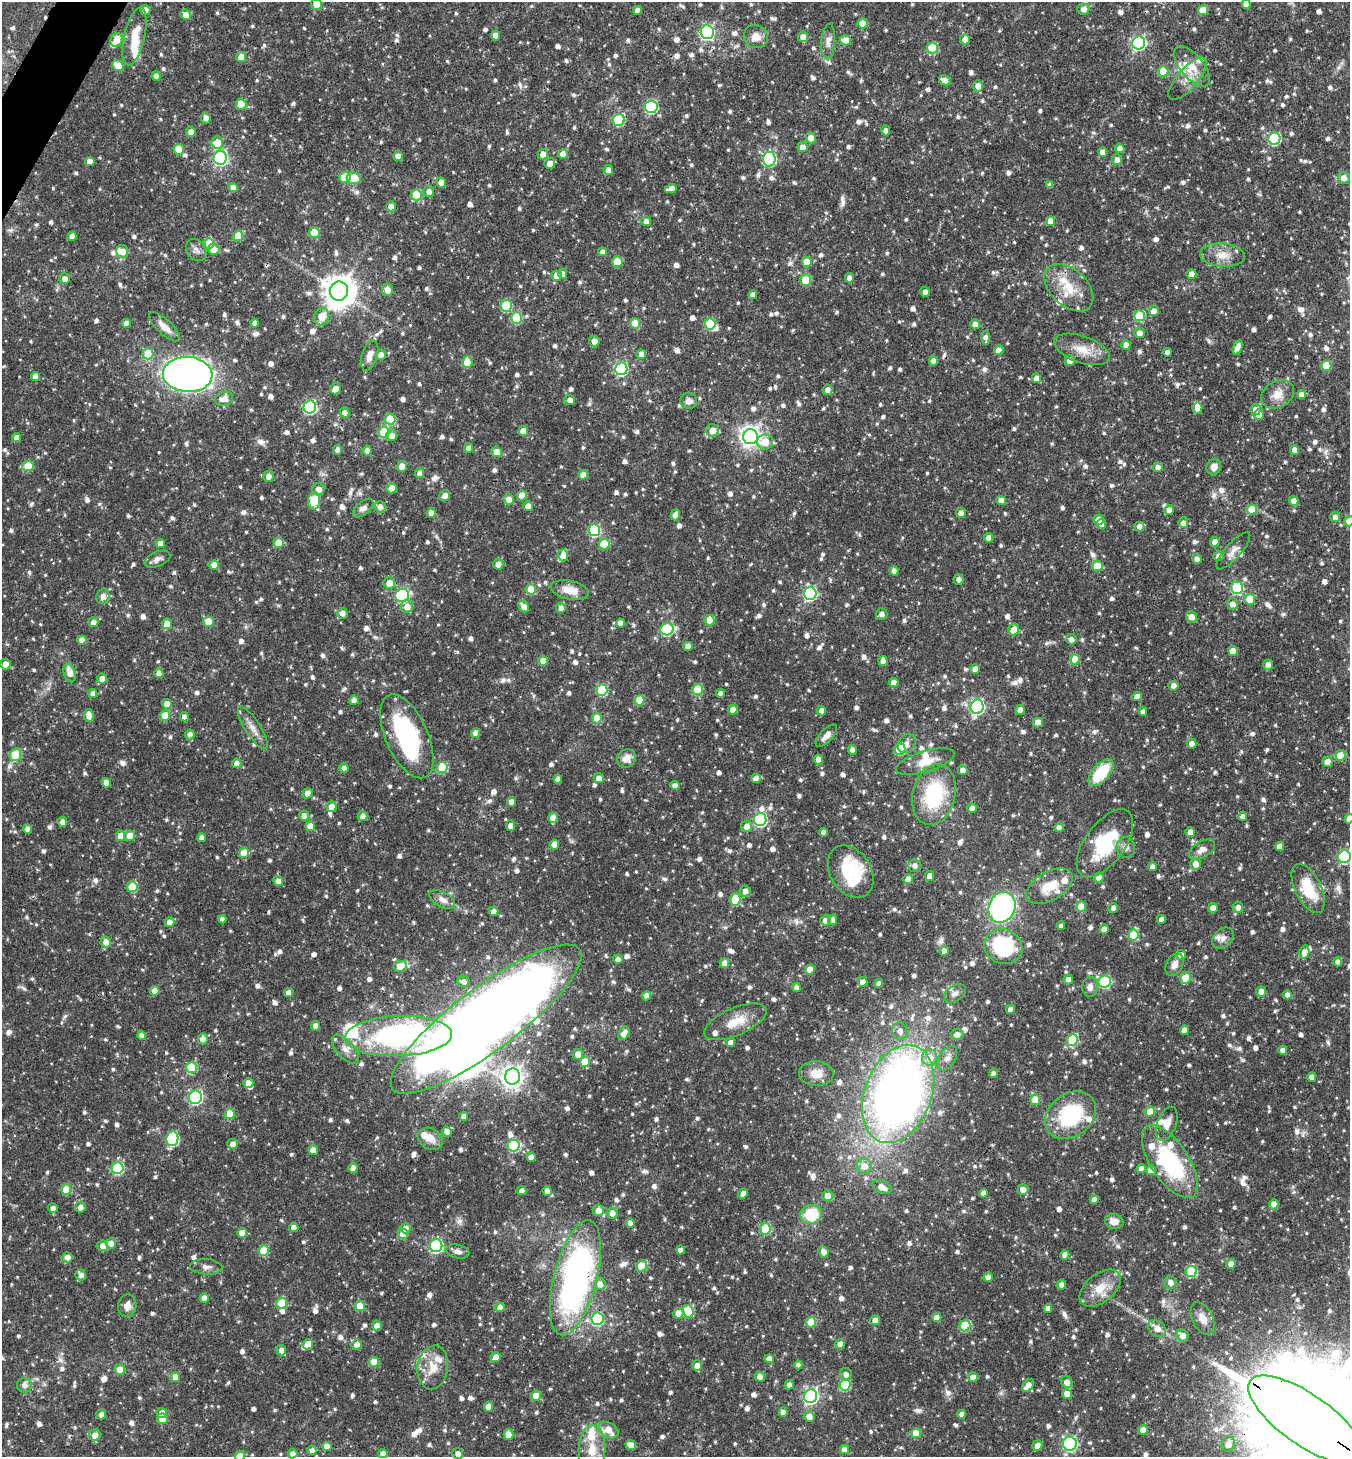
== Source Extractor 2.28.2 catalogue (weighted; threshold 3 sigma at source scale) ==
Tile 11 of 4 x 4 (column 3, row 3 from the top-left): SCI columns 2849-4196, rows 1462-2916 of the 5834 x 5828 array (HDU 1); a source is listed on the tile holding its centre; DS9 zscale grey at full resolution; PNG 1352 x 1459 px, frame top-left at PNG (2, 2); each listed source drawn as its Kron ellipse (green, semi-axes under 4 px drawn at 4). Shown black and unused: <1% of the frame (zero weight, under 3 of 4 exposures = <1% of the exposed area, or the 3 px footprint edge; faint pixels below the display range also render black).
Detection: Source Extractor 2.28.2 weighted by HDU 2 'WHT'; one run over the whole footprint, this tile lists its part. Background 0.0593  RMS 0.0034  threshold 0.0151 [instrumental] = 3 sigma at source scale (4.5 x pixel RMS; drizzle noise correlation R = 1.50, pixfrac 1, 0.05/0.05 arcsec/px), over >= 5 px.
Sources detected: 1366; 6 inside a brighter object's white glare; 5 cosmic-ray / hot-pixel residue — neither listed nor drawn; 43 inside a brighter listed object's ellipse — not listed separately; of the other 1312, all 500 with FLUX_AUTO >= 1.68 (the completeness limit of this list) listed and drawn (812 fainter detections not listed), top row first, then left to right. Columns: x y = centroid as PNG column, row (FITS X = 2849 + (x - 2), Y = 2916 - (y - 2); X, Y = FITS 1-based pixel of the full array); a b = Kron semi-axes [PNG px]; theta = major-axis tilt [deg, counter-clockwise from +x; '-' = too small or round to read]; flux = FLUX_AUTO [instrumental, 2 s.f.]
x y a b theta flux
317 4 6 5 - 5.9
1246 4 5 4 - 2.7
1083 9 6 5 - 1.7
145 10 5 5 - 3.6
637 10 4 4 - 2
1203 10 5 5 - 4.9
186 15 5 5 - 2.9
863 23 5 5 - 6.9
707 32 7 6 - 65
495 35 5 4 - 2.7
134 36 29 10 77 7
756 36 12 11 - 3.6
803 37 5 5 - 2.6
965 39 5 5 - 2.8
116 40 7 6 - 4.3
846 40 6 5 - 4.5
828 42 18 7 86 2.1
1139 43 6 6 - 70
932 48 5 5 - 17
241 57 5 5 - 4.8
118 66 6 5 - 5
1192 66 24 11 -49 5.8
1163 71 5 5 - 12
156 76 5 4 - 2
1187 79 26 10 49 4.9
945 80 6 5 - 2.8
978 86 5 5 - 2.6
241 104 5 5 - 8.5
651 107 6 6 - 42
206 118 5 5 - 2.3
619 120 6 6 - 24
886 131 5 4 - 1.8
191 132 5 5 - 2.6
811 138 5 5 - 3.7
1274 139 6 6 - 34
217 143 6 6 - 5.5
802 147 5 5 - 2.5
1120 148 5 4 - 2.2
179 149 5 5 - 9.6
1103 152 5 4 - 2.3
543 154 5 5 - 2.8
563 154 5 5 - 2.8
398 156 5 4 - 2.8
220 158 7 6 - 73
769 159 7 6 - 46
1117 160 5 5 - 2
90 161 5 4 - 2.7
550 164 5 5 - 2.8
608 170 5 4 - 2.6
345 177 6 5 - 9.4
354 178 7 6 - 6.9
1344 178 6 6 - 2.9
441 182 5 4 - 2.8
1050 185 4 4 - 1.7
233 187 4 4 - 3
671 189 6 4 13 2.7
429 191 5 5 - 1.9
416 195 5 5 - 15
391 206 5 5 - 3
646 221 5 5 - 2.2
1050 221 5 4 - 3.9
314 233 5 5 - 9.2
72 236 4 4 - 2.1
238 236 5 5 - 8.7
209 243 5 5 - 7.9
214 249 6 5 - 4.3
196 250 12 9 -52 1.8
122 252 6 6 - 3.2
603 252 4 4 - 2.2
1222 255 22 11 -4 5.1
617 262 5 5 - 10
807 262 5 5 - 5.7
563 274 5 4 - 2.1
1191 274 5 5 - 2.7
556 276 5 5 - 3.1
849 278 4 4 - 1.7
64 279 5 5 - 2
806 280 6 5 - 10
1069 288 28 18 -43 9.4
387 290 6 5 - 3.1
339 291 9 9 - 590
925 292 5 4 - 1.8
753 295 4 4 - 2.1
506 306 6 5 - 14
1154 311 5 5 - 2.9
322 316 9 7 76 5.1
1140 316 5 5 - 16
516 318 5 5 - 18
126 323 4 4 - 2.5
255 323 4 4 - 1.9
635 323 5 5 - 6.3
710 324 5 5 - 18
975 324 5 4 - 2.7
164 327 20 7 -43 3.4
1140 333 5 5 - 2.4
986 338 7 4 -87 2
594 341 5 5 - 2.7
1126 345 5 4 - 2.6
1238 347 7 4 71 3.2
1082 349 29 13 -19 6.7
999 350 5 4 - 2.8
1167 352 4 4 - 1.7
148 354 5 5 - 13
641 354 5 4 - 3.2
381 355 5 5 - 2.6
370 356 16 7 73 2.7
1070 360 5 5 - 3
933 361 5 4 - 2.3
467 362 5 5 - 6.7
1326 366 5 5 - 11
621 369 6 6 - 46
188 374 25 17 -4 220
35 376 4 4 - 2.2
1036 378 5 4 - 3
335 389 5 5 - 2.8
828 390 5 5 - 2.7
1277 394 17 13 30 4.3
1302 395 4 4 - 2.5
224 399 9 7 18 3.4
570 400 5 5 - 1.9
689 401 8 7 - 2
310 407 6 6 - 52
1197 408 5 5 - 2.9
1256 409 5 5 - 2.8
345 412 5 4 - 2
1259 415 5 5 - 2.5
390 419 5 5 - 14
712 430 6 6 - 4
523 431 5 4 - 3.9
384 432 5 5 - 17
392 436 6 5 - 2
17 437 4 4 - 2.2
750 437 7 7 - 210
765 442 8 7 - 5.6
469 448 4 4 - 2.4
338 450 4 4 - 2.6
1294 450 4 4 - 2.8
367 451 5 4 - 2.3
497 452 5 5 - 4.1
28 466 5 5 - 10
402 467 5 5 - 5.2
1158 467 5 4 - 2.3
1214 467 8 7 - 2.5
420 473 5 4 - 2.6
583 475 5 5 - 3.4
268 476 5 5 - 2.1
392 488 5 5 - 4.7
318 489 6 6 - 2.4
522 495 5 5 - 4.8
445 496 5 5 - 3
509 499 5 5 - 3.4
1001 500 5 4 - 2.6
314 501 9 6 84 13
1294 501 5 4 - 3.4
528 506 5 4 - 2.6
380 507 6 5 - 2.2
363 508 12 6 40 1.8
1252 509 5 5 - 10
1169 510 5 4 - 2.6
431 513 5 4 - 2.4
961 513 5 5 - 2.2
675 515 5 5 - 2.9
1335 517 5 5 - 1.8
1099 520 5 5 - 4.5
1349 521 5 5 - 2.6
1183 523 5 5 - 2.2
1102 524 5 4 - 3
1140 527 4 4 - 2.8
594 530 6 6 - 29
988 538 4 4 - 3
1215 542 5 4 - 2.9
160 543 4 4 - 2.5
279 543 5 5 - 8.1
604 544 5 5 - 12
1233 551 23 8 48 2.8
563 555 6 5 - 3.2
1219 556 5 5 - 1.8
158 559 13 7 22 1.7
1197 559 5 4 - 1.7
498 564 5 5 - 2.9
214 565 5 5 - 4.5
1097 566 5 5 - 7.1
894 571 4 4 - 2.2
959 579 5 5 - 1.7
389 583 6 5 - 3.4
1237 588 6 6 - 28
531 589 5 5 - 8.8
570 590 19 9 -12 4.8
810 593 6 6 - 56
402 595 7 6 - 45
103 596 8 6 74 2
1250 599 5 5 - 7.1
1232 604 5 5 - 2.5
524 606 6 5 - 2.7
407 607 6 6 - 3
561 608 5 5 - 2.2
342 613 5 5 - 2.6
882 614 6 5 - 1.9
1191 617 6 5 - 2.9
710 620 5 5 - 7.8
93 622 5 5 - 1.9
208 622 5 5 - 8.5
620 623 4 4 - 2.6
167 624 5 5 - 3.3
667 629 6 6 - 30
1013 630 5 5 - 5.5
1071 639 5 5 - 1.9
82 640 4 4 - 2.8
688 646 4 4 - 3
1233 651 5 5 - 5.3
1075 659 5 5 - 6.4
543 661 5 4 - 3.7
883 661 5 4 - 2.6
5 664 5 5 - 2.9
1268 665 5 5 - 2.6
975 669 5 4 - 3.2
70 673 9 5 -75 3.4
159 673 5 4 - 3
102 678 5 5 - 2.9
894 682 4 4 - 3
1173 686 5 5 - 2.4
602 690 5 5 - 22
697 690 5 5 - 15
93 693 4 4 - 2.1
720 694 4 4 - 1.7
1137 697 4 4 - 2.8
354 700 4 4 - 2.8
639 700 5 5 - 9.2
167 704 5 5 - 3
977 707 7 6 - 70
733 710 5 4 - 3
821 710 5 4 - 2.2
1020 710 5 4 - 3
1143 711 4 4 - 1.7
89 715 6 4 -78 3.3
165 715 5 5 - 6.5
184 717 4 4 - 2
597 718 5 5 - 7.5
1038 723 5 5 - 3.9
253 728 24 7 -57 3.3
476 733 4 4 - 2.7
190 734 5 5 - 1.9
407 736 45 21 -66 42
826 736 14 6 46 2.4
1192 743 5 5 - 2.1
907 744 10 8 51 1.8
900 749 5 5 - 18
852 750 5 4 - 2.6
15 755 6 5 - 15
1341 755 5 5 - 7.7
626 758 10 9 - 3.2
819 759 5 4 - 2.7
925 762 30 10 17 6
1328 762 5 5 - 3.2
237 763 5 4 - 3.5
344 768 4 4 - 2.2
442 768 5 5 - 19
963 770 5 4 - 2.4
1101 773 16 8 49 15
599 778 5 5 - 2.6
756 778 5 4 - 3.1
558 779 4 4 - 1.9
106 783 5 4 - 3.2
675 785 4 4 - 2.6
307 793 5 5 - 2.8
934 794 31 21 76 26
511 802 4 4 - 2.6
331 807 5 5 - 3.5
972 808 4 4 - 2.6
304 816 5 5 - 2.4
363 816 5 5 - 2.5
1243 816 5 4 - 2
553 818 5 4 - 3.4
760 819 6 6 - 49
1349 819 5 4 - 3
62 822 5 4 - 2
310 826 5 5 - 4.5
510 826 5 4 - 2.3
746 826 5 5 - 2.7
1059 827 5 4 - 1.8
27 829 4 4 - 2.6
823 832 4 4 - 1.9
1190 832 5 4 - 2.9
121 836 5 5 - 6.2
130 836 5 5 - 4.7
202 838 4 4 - 2.3
1105 843 39 19 54 22
554 845 5 4 - 3.9
1280 846 4 4 - 3.1
1126 847 10 9 - 1.9
1202 850 14 8 31 2.6
244 853 5 5 - 8.4
1344 857 6 6 - 41
1195 864 6 5 - 2.8
915 866 6 6 - 1.7
1152 867 4 4 - 2
851 872 28 20 -58 20
930 876 5 4 - 3.1
1099 878 5 5 - 2.5
908 879 5 4 - 3.8
278 881 5 5 - 2.6
1049 886 25 14 30 8.7
132 887 5 5 - 14
1308 888 26 13 -64 13
745 891 5 5 - 2
735 899 6 5 - 15
442 900 14 7 -29 2.3
1002 907 16 13 67 62
1081 907 5 5 - 7.1
1238 907 6 5 - 1.8
1113 908 5 4 - 2
1213 908 5 4 - 3.3
494 911 5 4 - 1.9
222 919 4 4 - 1.9
1161 919 4 4 - 1.8
825 920 5 5 - 2.7
832 920 5 5 - 2.9
169 922 5 5 - 2.4
1061 926 4 4 - 1.9
1104 929 4 4 - 2.3
1133 935 5 5 - 11
1223 938 12 8 45 1.9
106 942 5 5 - 2.9
1003 947 19 17 -24 32
944 951 5 4 - 2.6
1304 952 7 5 76 3.4
1181 955 5 5 - 2.5
618 959 5 4 - 1.8
1338 962 4 4 - 1.8
724 963 5 5 - 2.7
1174 965 12 8 62 2.2
400 966 7 5 24 7.5
810 970 5 5 - 3.5
1185 978 6 5 - 8.5
1068 980 5 4 - 2.3
463 982 6 5 - 1.9
862 982 5 5 - 2.6
1104 982 6 6 - 31
879 983 4 4 - 1.8
1090 987 10 8 83 1.9
796 988 4 4 - 1.9
155 991 5 4 - 3
1261 991 5 5 - 2.5
288 992 4 4 - 2.1
955 993 12 8 34 1.7
1287 995 4 4 - 2.2
646 996 5 4 - 2.5
1011 1009 4 4 - 2.9
486 1019 117 31 37 890
735 1022 33 13 23 7.2
316 1026 5 4 - 2.9
1184 1030 4 4 - 2.7
900 1031 9 7 -73 2.2
624 1033 7 5 61 3.9
957 1034 6 5 - 1.9
142 1036 4 4 - 2.7
399 1036 53 20 2 86
203 1039 5 5 - 2.6
1072 1040 6 5 - 20
731 1043 4 4 - 2.5
346 1049 18 9 -48 3
1283 1050 4 4 - 2.2
578 1054 5 5 - 3.3
930 1058 8 7 - 4.2
947 1058 13 8 58 2.3
585 1062 5 5 - 8.6
192 1068 5 5 - 18
994 1073 4 4 - 1.8
816 1074 17 12 -3 4.2
513 1077 8 7 - 200
1312 1077 4 4 - 2.4
248 1083 5 4 - 3.1
898 1094 51 33 69 260
195 1097 7 6 - 49
1035 1100 5 5 - 6.9
1150 1112 5 5 - 5.2
230 1114 5 5 - 6.2
1071 1115 27 21 37 27
464 1116 4 4 - 1.8
1167 1124 18 9 70 3.4
447 1131 5 4 - 3.3
172 1139 7 6 - 37
430 1139 13 10 -34 3.7
233 1144 5 5 - 1.7
514 1146 6 5 - 28
313 1150 5 4 - 3.1
531 1157 4 4 - 2.6
1170 1162 42 19 -56 34
864 1166 7 7 - 3.5
118 1168 6 6 - 28
353 1168 5 4 - 3
1141 1168 4 4 - 2
1151 1170 5 5 - 3.2
882 1187 10 6 -26 3.9
66 1189 5 5 - 8.2
1023 1190 5 5 - 2.8
522 1191 4 4 - 2.6
547 1191 5 4 - 2.8
743 1193 5 4 - 2.1
983 1193 4 4 - 1.9
827 1196 5 5 - 3.2
1094 1200 4 4 - 2.9
1274 1204 5 4 - 2.8
80 1207 5 5 - 2.2
53 1208 5 4 - 1.9
598 1210 5 5 - 3.1
612 1213 5 5 - 2.5
811 1214 11 9 12 12
1114 1222 9 7 -17 3.1
630 1223 4 4 - 3.1
294 1227 5 4 - 2.2
405 1228 5 5 - 2.9
765 1229 5 5 - 15
242 1233 5 5 - 3.6
403 1234 5 5 - 5.2
111 1243 5 5 - 2.9
103 1246 5 5 - 2.7
436 1246 6 6 - 52
680 1250 4 4 - 2.3
264 1251 5 5 - 13
457 1252 12 6 -12 1.8
823 1252 6 5 - 2.3
1065 1255 4 4 - 2.7
67 1257 5 5 - 2.6
1231 1264 5 4 - 2.8
642 1266 6 5 - 9.5
206 1267 16 7 -3 1.9
1191 1271 5 5 - 18
81 1275 5 5 - 1.8
988 1277 4 4 - 2.3
575 1278 59 21 75 110
1170 1282 6 6 - 2.3
600 1284 6 5 - 2.6
1061 1285 4 4 - 2.6
1100 1288 24 14 39 6.6
204 1298 5 4 - 2.7
282 1303 5 5 - 11
127 1306 11 9 79 2.6
360 1306 5 5 - 9
500 1307 4 4 - 3.2
1048 1308 4 4 - 1.9
688 1311 6 5 - 15
678 1313 5 5 - 3.6
937 1318 4 4 - 2.8
1203 1318 17 10 -64 3.9
597 1319 6 6 - 29
875 1320 5 5 - 2.5
811 1322 5 5 - 11
377 1326 5 4 - 2.9
965 1326 6 5 - 17
1157 1329 10 7 -36 3.1
1183 1336 6 5 - 2.8
308 1344 5 5 - 3.6
840 1344 5 4 - 2.7
357 1345 5 5 - 3.2
281 1350 5 5 - 2.7
496 1357 5 4 - 3.9
769 1359 4 4 - 2.5
374 1362 5 5 - 6.4
798 1365 4 4 - 1.7
697 1366 5 4 - 2.6
433 1367 22 15 80 6.7
120 1370 5 5 - 6.6
846 1374 6 5 - 1.8
175 1377 5 4 - 4.1
760 1377 5 5 - 2.5
973 1377 5 5 - 3.1
1067 1382 6 5 - 2.5
24 1385 7 7 - 1.9
789 1385 5 4 - 1.8
845 1385 6 5 - 20
1028 1385 7 5 50 3.2
1067 1394 5 4 - 4.6
536 1396 5 5 - 6.8
811 1396 7 6 - 83
488 1407 5 4 - 3.5
783 1412 4 4 - 2.5
162 1413 5 5 - 2.7
101 1414 5 4 - 1.8
962 1414 4 4 - 2.3
809 1416 5 5 - 2.6
162 1419 5 5 - 7.7
1306 1420 68 25 -35 21000
608 1430 11 7 -29 6
1143 1430 5 4 - 3.5
916 1433 5 5 - 7
95 1435 6 6 - 2.8
509 1435 5 5 - 3.8
1070 1444 7 7 - 54
1228 1444 8 6 77 3.3
631 1445 5 4 - 3.9
1037 1445 5 5 - 2.7
327 1446 4 4 - 2.9
592 1449 24 13 89 7.8
844 1449 4 4 - 2.3
312 1450 4 4 - 1.7
383 1453 4 4 - 2.4
458 1453 5 5 - 1.8
293 1454 4 4 - 2.6
240 1456 5 5 - 2.3
Overlapping masked pixels (flux is a lower limit): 3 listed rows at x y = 486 1019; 575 1278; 1306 1420
Isophote crosses this tile's border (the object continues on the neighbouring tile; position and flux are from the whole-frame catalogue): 7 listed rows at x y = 317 4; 1246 4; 1349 521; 1349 819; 1344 857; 1306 1420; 240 1456